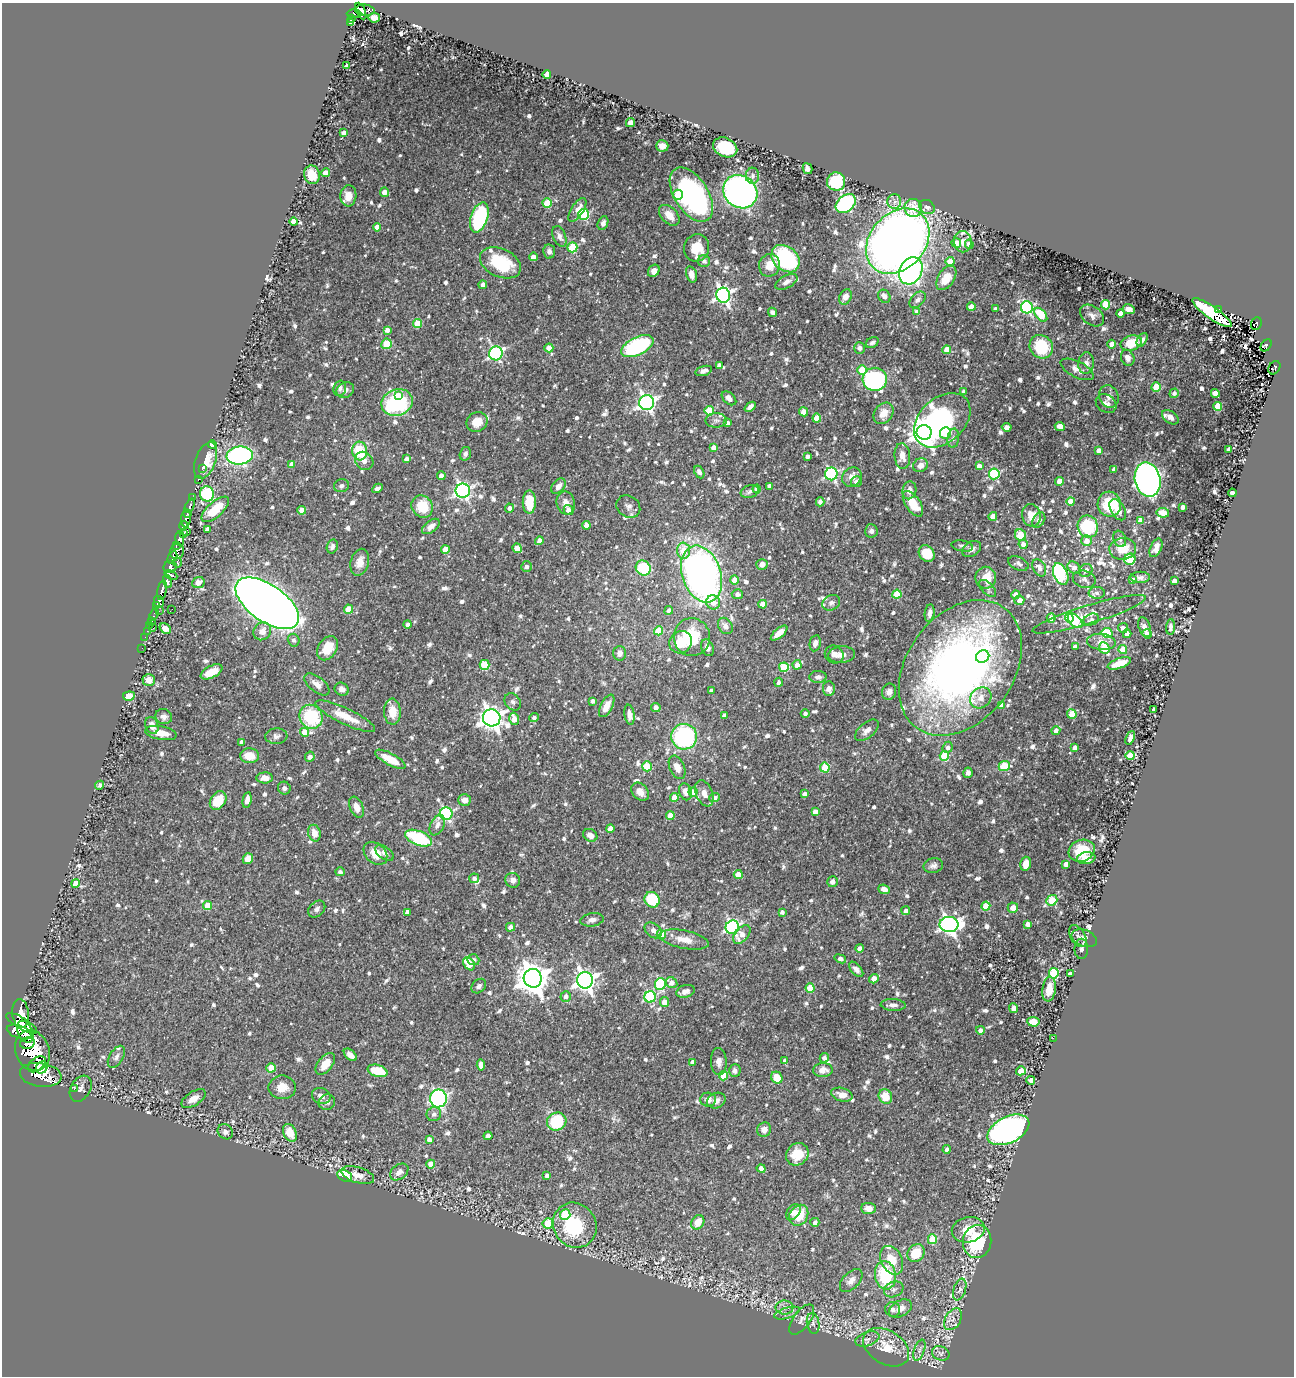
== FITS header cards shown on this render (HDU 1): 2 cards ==
NAXIS1  =                 1292
NAXIS2  =                 1374

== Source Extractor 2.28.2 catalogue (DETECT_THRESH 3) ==
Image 1292 x 1374 px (HDU 1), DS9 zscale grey, 1 PNG px = 1 image px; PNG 1296 x 1378 px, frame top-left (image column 1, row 1374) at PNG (2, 3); each listed source drawn as its Kron ellipse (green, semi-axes under 4 px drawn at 4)
Background 0.504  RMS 0.017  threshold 0.0499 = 3 sigma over >= 5 px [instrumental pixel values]
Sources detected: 1017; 1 with non-positive FLUX_AUTO (blend fragments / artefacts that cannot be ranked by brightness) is neither listed nor drawn; of the other 1016, the 500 brightest by FLUX_AUTO listed and drawn (516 fainter detections omitted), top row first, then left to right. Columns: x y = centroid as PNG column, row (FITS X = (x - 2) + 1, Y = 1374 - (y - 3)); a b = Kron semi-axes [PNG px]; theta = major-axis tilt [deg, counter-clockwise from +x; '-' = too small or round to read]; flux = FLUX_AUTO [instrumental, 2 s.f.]
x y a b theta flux
365 10 10 5 -5 260
361 11 9 3 -65 190
354 14 7 4 1 150
374 18 6 5 - 6.6
351 19 4 3 - 93
350 23 4 3 - 37
347 66 3 3 - 3.6
547 74 4 4 - 15
630 122 4 4 - 5.5
344 133 4 4 - 5.7
662 146 6 5 - 6.1
725 147 12 9 -24 56
807 169 5 4 - 5.5
325 173 4 4 - 13
312 175 9 8 - 22
752 176 8 6 87 4.5
836 182 9 9 - 76
384 192 4 4 - 7.4
740 192 18 15 -39 550
678 195 5 5 - 33
691 195 30 17 -58 230
348 196 10 8 86 12
894 201 7 7 - 5.3
547 203 4 4 - 39
846 204 11 8 40 150
927 207 8 6 -31 4.6
913 208 9 8 - 24
577 210 13 6 57 11
584 214 5 5 - 110
669 215 12 8 -46 13
479 218 15 8 71 110
293 222 4 4 - 15
603 223 7 5 67 4.3
377 227 4 4 - 8.6
559 236 11 6 -66 5.5
898 241 36 27 48 1300
963 242 10 9 - 7.7
956 243 5 4 - 12
969 244 4 4 - 9.5
572 247 5 5 - 61
697 248 14 12 74 25
549 251 7 6 - 4.8
533 257 4 4 - 8.3
785 259 16 12 -42 150
704 261 6 6 - 4.3
950 262 4 4 - 26
500 263 22 14 -25 60
769 265 11 10 - 16
654 271 6 5 - 7.1
911 271 14 11 63 320
691 274 8 5 -76 7.3
946 278 13 8 56 24
786 282 12 6 29 6.3
483 285 4 4 - 7.3
723 295 7 7 - 400
884 296 7 5 -56 6.4
845 297 8 6 61 9.9
917 300 9 6 46 4.6
1105 305 5 4 - 44
971 307 4 4 - 8.6
1027 307 6 6 - 160
995 309 4 4 - 3.6
1129 309 6 5 - 5.9
1218 310 4 3 - 7
773 312 5 4 - 3.7
917 312 4 4 - 9.5
1121 313 4 4 - 8.3
1212 313 23 6 -35 110
1041 315 8 5 -50 36
1092 316 13 9 -38 6.6
417 324 4 4 - 34
1256 324 6 5 - 200
387 330 4 4 - 6.3
1142 340 7 4 59 3.9
872 343 7 5 34 3.6
1131 343 11 7 17 30
386 344 5 5 - 27
1112 344 4 4 - 10
1266 345 7 4 52 160
637 346 17 9 26 150
1041 347 12 11 - 49
549 348 4 4 - 11
860 348 6 5 - 3.8
947 350 4 4 - 20
496 353 7 7 - 200
1128 358 8 6 -66 5.2
1086 363 11 8 84 6.2
719 365 4 4 - 4.4
1274 368 7 5 56 100
1077 369 18 8 -27 8
862 370 5 4 - 38
704 371 9 4 16 4.5
875 379 12 11 - 150
1156 387 4 4 - 23
340 388 8 6 73 4
345 390 9 7 27 4.8
964 392 4 4 - 5.7
1174 393 5 4 - 3.7
1215 393 4 4 - 13
398 395 4 3 - 6.9
1109 397 11 9 -66 6.4
729 398 8 5 -42 7.2
397 402 16 13 20 110
647 403 7 7 - 390
1106 403 11 8 -35 5.8
1218 406 4 4 - 29
750 407 6 4 40 4.5
709 411 5 4 - 44
804 412 4 4 - 8.1
884 413 11 9 53 14
1170 417 9 6 -36 7.1
817 418 4 4 - 17
716 420 11 7 0 4.7
942 420 32 22 42 260
477 422 11 9 31 16
727 423 4 4 - 5.4
1060 426 5 4 - 8.7
1007 427 5 4 - 4.3
924 432 7 7 - 1200
946 433 6 5 - 55
953 438 9 5 84 4
212 444 4 4 - 4.6
713 448 4 4 - 7.3
1229 450 4 4 - 8.2
360 451 9 7 -84 48
1099 451 4 4 - 7.8
465 454 7 5 74 3.5
240 456 13 9 6 250
807 456 4 3 - 3.9
902 456 13 8 -85 11
406 459 4 4 - 5.9
206 460 19 10 70 25
364 461 10 8 -46 6.1
292 464 4 4 - 8.2
920 465 7 6 - 8.2
979 466 4 4 - 7.6
202 469 3 2 - 5.3
1114 469 4 3 - 4.3
699 472 7 4 -63 4
831 474 6 6 - 190
994 474 5 5 - 110
441 476 4 4 - 7.6
852 477 10 9 - 9.7
198 479 3 3 - 13
1148 480 17 12 -78 540
856 481 5 5 - 4.4
1059 481 4 4 - 12
342 486 7 6 - 4
558 486 8 6 49 7.7
770 486 4 4 - 5.3
377 488 6 3 29 3.6
757 489 4 4 - 10
909 490 9 7 80 8.2
463 491 7 7 - 340
750 492 9 6 15 4.4
1232 493 4 4 - 5.8
207 494 7 7 - 68
192 498 4 3 - 130
1071 501 4 4 - 16
529 502 11 6 -89 31
820 502 4 4 - 4.6
566 503 11 9 -77 9.4
913 504 14 7 -56 26
1109 504 12 11 - 43
190 506 8 3 67 160
422 506 11 10 - 33
628 507 13 10 -35 6
1183 507 4 4 - 4.8
509 508 4 4 - 5.5
215 509 17 7 43 36
302 510 4 4 - 15
568 510 5 5 - 7.2
1118 510 11 7 -59 7.7
1163 513 6 5 - 11
187 514 3 2 - 120
1031 515 11 9 -77 13
993 516 4 4 - 14
186 518 9 5 86 450
1039 520 8 5 58 4.7
1140 521 4 4 - 14
184 525 4 4 - 290
586 525 4 4 - 7.1
431 526 10 5 38 6.5
1088 526 11 10 - 53
207 529 4 4 - 6.6
187 531 4 3 - 71
871 531 7 6 - 4.3
184 534 4 3 - 56
1020 535 6 5 - 30
180 539 7 4 -83 510
1120 539 8 6 -70 3.9
539 541 4 4 - 7.2
1086 541 5 5 - 12
1023 544 4 4 - 5
176 546 4 3 - 87
332 546 7 5 73 3.5
962 546 11 5 -9 3.5
517 548 5 4 - 17
1156 548 10 5 64 6.5
445 549 4 4 - 22
972 549 10 7 32 6.2
1123 549 13 11 7 21
177 551 8 7 - 410
684 551 8 6 -86 22
927 553 9 7 -48 31
172 557 7 3 66 190
1130 559 5 5 - 61
360 562 14 9 74 12
177 563 5 4 - 110
762 564 5 5 - 8.6
1018 564 11 6 -21 3.7
170 567 7 6 - 400
526 567 5 5 - 4.6
1074 567 7 5 -34 7.3
643 568 8 7 - 56
1039 568 9 6 -63 6.8
1086 570 7 6 - 5.6
701 574 29 19 -72 570
1061 574 11 7 -65 92
171 575 7 4 -27 270
1140 577 10 5 0 3.9
986 578 11 10 - 23
1084 579 11 8 -16 5.1
734 580 5 4 - 11
1133 580 4 4 - 4.6
168 581 7 4 -71 180
1174 581 4 4 - 7.7
198 582 6 5 - 7.3
988 588 10 5 -45 4.2
162 590 10 4 79 530
1097 593 8 6 1 4.1
737 594 5 5 - 4.5
897 594 4 4 - 32
1016 595 4 4 - 9
1019 600 5 4 - 7.3
159 602 6 5 - 510
713 602 7 7 - 11
267 603 36 18 -35 2000
831 603 9 7 29 5
763 604 4 4 - 15
156 606 3 3 - 160
172 609 3 2 - 25
348 609 5 4 - 22
669 610 5 4 - 4.1
159 611 2 2 - 6.7
930 613 9 4 82 5.6
154 614 6 3 70 23
1089 614 59 9 17 22
1051 618 4 4 - 16
1069 618 4 4 - 21
1091 620 8 5 19 3.5
152 621 3 2 - 16
1075 621 9 5 -45 84
408 624 4 4 - 3.8
150 625 4 3 - 14
725 626 9 6 -55 6.3
1145 627 10 6 -70 6
1170 627 8 4 86 4.2
153 628 3 2 - 36
165 628 6 4 -34 6.6
1123 628 5 5 - 5.2
147 631 2 2 - 4.3
262 631 9 8 - 9.2
659 631 4 4 - 35
779 633 10 4 41 10
1107 633 5 5 - 55
1127 634 4 4 - 9.8
1147 634 5 4 - 4.2
145 637 2 2 - 6.9
692 637 19 18 - 48
294 640 6 5 - 4
681 642 12 11 - 29
1101 642 14 8 -5 11
815 643 8 5 79 5.4
1075 647 4 4 - 4.6
142 648 2 2 - 8.1
327 648 13 9 56 25
707 648 8 6 -68 8.2
1104 648 6 5 - 53
1123 649 4 4 - 35
620 653 7 6 - 6.6
834 654 9 8 - 5.5
842 655 13 8 6 7.7
983 657 7 6 - 26
1119 663 12 5 19 19
485 665 5 5 - 43
797 665 5 4 - 9.9
784 667 5 5 - 49
960 668 74 53 54 700
211 672 12 6 27 16
818 677 8 6 2 4.5
149 680 6 6 - 9.5
779 682 4 4 - 3.6
317 684 15 7 -39 8.5
342 689 7 6 - 5.7
829 689 7 6 - 7.9
711 690 4 4 - 5
889 692 8 7 - 7.3
129 696 6 4 6 36
981 698 11 9 44 10
593 701 4 4 - 4.1
513 702 9 7 -47 4
1002 705 4 4 - 7.6
607 706 12 6 62 11
656 707 5 4 - 7.1
1154 709 4 4 - 4.1
392 712 13 8 -87 19
805 714 4 4 - 3.5
1072 714 4 4 - 22
629 715 10 5 -81 9.3
724 715 4 3 - 3.5
345 716 33 8 -25 24
164 717 8 7 - 5.3
311 717 12 11 - 69
534 717 5 4 - 3.8
492 718 9 8 - 850
514 719 6 5 - 13
152 725 8 6 -66 9.9
867 730 14 7 39 7.7
1056 731 5 4 - 6.3
305 732 4 4 - 19
161 733 16 6 -11 16
276 736 11 8 4 4.5
684 737 13 13 - 130
1130 738 7 4 69 4.1
242 742 4 4 - 3.8
948 747 6 5 - 4.1
1075 747 4 4 - 6.7
1130 755 4 4 - 33
249 756 9 7 -2 17
944 756 5 4 - 58
310 757 5 4 - 4.6
390 759 17 6 -28 27
647 766 5 4 - 39
1004 766 5 5 - 50
677 767 12 7 -66 11
825 768 5 5 - 41
968 773 5 4 - 3.9
265 778 8 5 2 10
100 785 5 4 - 4.1
284 788 6 6 - 4
640 792 10 7 -48 8.5
685 792 9 6 -74 8.3
693 792 4 4 - 13
704 793 14 8 -68 9
805 794 4 4 - 4.1
674 797 4 4 - 14
715 798 5 4 - 4.2
218 800 10 7 55 33
247 800 8 4 78 6.9
464 800 6 6 - 9
356 807 11 6 -66 9.4
815 812 4 4 - 8.6
446 814 6 6 - 180
670 815 4 4 - 15
437 825 11 6 65 6.4
610 829 4 4 - 13
314 833 8 6 -76 9.9
590 835 7 6 - 7.4
419 838 14 7 -21 79
1082 851 13 10 19 31
375 853 13 10 -42 20
385 853 10 6 -36 5.5
1086 858 9 6 8 9.7
248 859 6 5 - 13
1026 864 7 5 76 12
1066 864 4 4 - 10
933 866 10 7 12 4.6
340 872 5 4 - 4.2
738 875 4 4 - 15
474 878 5 5 - 4.2
513 880 7 7 - 5
832 882 5 5 - 5
76 883 4 4 - 14
884 889 6 4 -21 5.4
652 900 8 7 - 49
1052 900 6 5 - 64
208 905 4 4 - 22
986 906 4 4 - 25
1013 908 5 5 - 12
317 909 9 7 44 4.6
906 911 4 4 - 4.8
407 912 4 4 - 5.9
782 912 4 4 - 3.9
592 920 12 6 9 5.3
949 924 9 7 -1 470
1028 924 4 4 - 7.8
511 927 4 4 - 7.4
732 927 7 6 - 240
653 930 9 7 -37 6.4
742 934 11 6 49 12
661 935 5 4 - 31
1078 936 12 7 -59 5.8
1084 938 13 8 -21 6.8
684 940 25 9 -11 16
860 948 4 4 - 8.9
1081 949 10 7 88 3.6
840 959 6 4 -20 5.6
473 960 6 5 - 3.5
469 964 7 5 -56 36
856 969 9 5 -49 5.1
1054 973 5 5 - 89
1070 974 4 3 - 5.1
533 978 9 9 - 1900
874 979 5 4 - 15
585 980 8 8 - 640
671 983 6 5 - 8.3
660 984 6 5 - 91
479 986 8 6 44 4.1
810 988 4 4 - 33
1049 989 12 6 81 15
685 991 9 6 19 5.9
566 996 5 5 - 4.9
650 997 6 5 - 99
664 1002 5 4 - 12
893 1005 12 6 -3 5.4
1014 1008 5 4 - 7.8
21 1014 14 8 -84 1300
1033 1022 6 5 - 22
22 1023 18 5 -30 1000
980 1030 4 4 - 4.8
19 1032 13 6 -20 870
25 1032 11 7 -66 1300
1053 1038 2 2 - 31
27 1043 7 5 12 460
32 1051 21 17 -67 3400
350 1055 8 4 -42 8.4
116 1057 12 6 59 4.9
824 1058 5 4 - 5.5
785 1061 4 4 - 4.4
693 1062 4 4 - 8.4
719 1062 13 8 -87 7.1
37 1064 10 6 39 840
325 1064 13 7 51 18
481 1065 6 4 -84 6.8
42 1067 6 5 - 750
271 1068 4 4 - 24
823 1070 10 7 3 9.2
378 1071 10 6 -17 34
735 1071 6 6 - 4.9
1021 1071 5 4 - 20
41 1075 21 12 -8 2400
724 1076 5 4 - 33
777 1078 6 5 - 19
1031 1080 4 4 - 9.8
282 1087 13 12 - 17
74 1089 3 2 - 4.3
81 1089 14 9 59 5.7
842 1095 11 6 -15 9.5
321 1096 9 8 - 7.2
885 1097 7 6 - 24
438 1098 9 8 - 260
193 1099 13 7 33 9.2
708 1100 8 7 - 7.9
716 1101 9 7 24 7.2
327 1102 8 7 - 5.2
434 1114 7 7 - 4.3
557 1121 10 9 - 57
764 1130 7 6 - 8.9
1008 1130 22 13 26 470
225 1132 8 7 - 4.8
290 1133 9 6 -66 18
488 1136 4 4 - 4.5
429 1139 4 4 - 5.5
947 1149 4 4 - 4.5
797 1154 12 10 49 21
431 1164 4 4 - 15
761 1169 4 4 - 11
399 1172 10 7 36 7.3
358 1175 17 8 -17 11
547 1175 4 4 - 4.8
345 1176 8 5 -25 42
868 1208 7 5 -4 8.3
793 1212 9 6 52 5.9
565 1214 5 5 - 55
799 1215 11 9 59 28
698 1222 8 6 56 17
815 1222 4 4 - 4
548 1223 5 5 - 47
575 1225 23 21 -55 75
968 1230 16 12 12 22
932 1239 5 4 - 42
977 1241 16 14 82 79
916 1253 9 8 - 28
892 1260 15 10 -63 22
885 1275 14 10 -81 62
851 1280 14 8 46 7.3
894 1289 10 7 25 5.4
960 1290 11 6 71 4.6
784 1307 9 7 -1 5.3
900 1308 12 8 29 10
893 1310 7 7 - 4.6
787 1313 13 5 16 4.6
802 1319 18 8 54 6.8
953 1319 12 7 58 7.3
813 1323 10 6 -81 4.4
867 1339 12 7 19 5.6
886 1347 25 16 -31 28
919 1350 11 5 72 4.4
941 1353 9 7 -23 3.5
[516 fainter detections neither listed nor drawn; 1 non-positive-flux detection neither listed nor drawn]